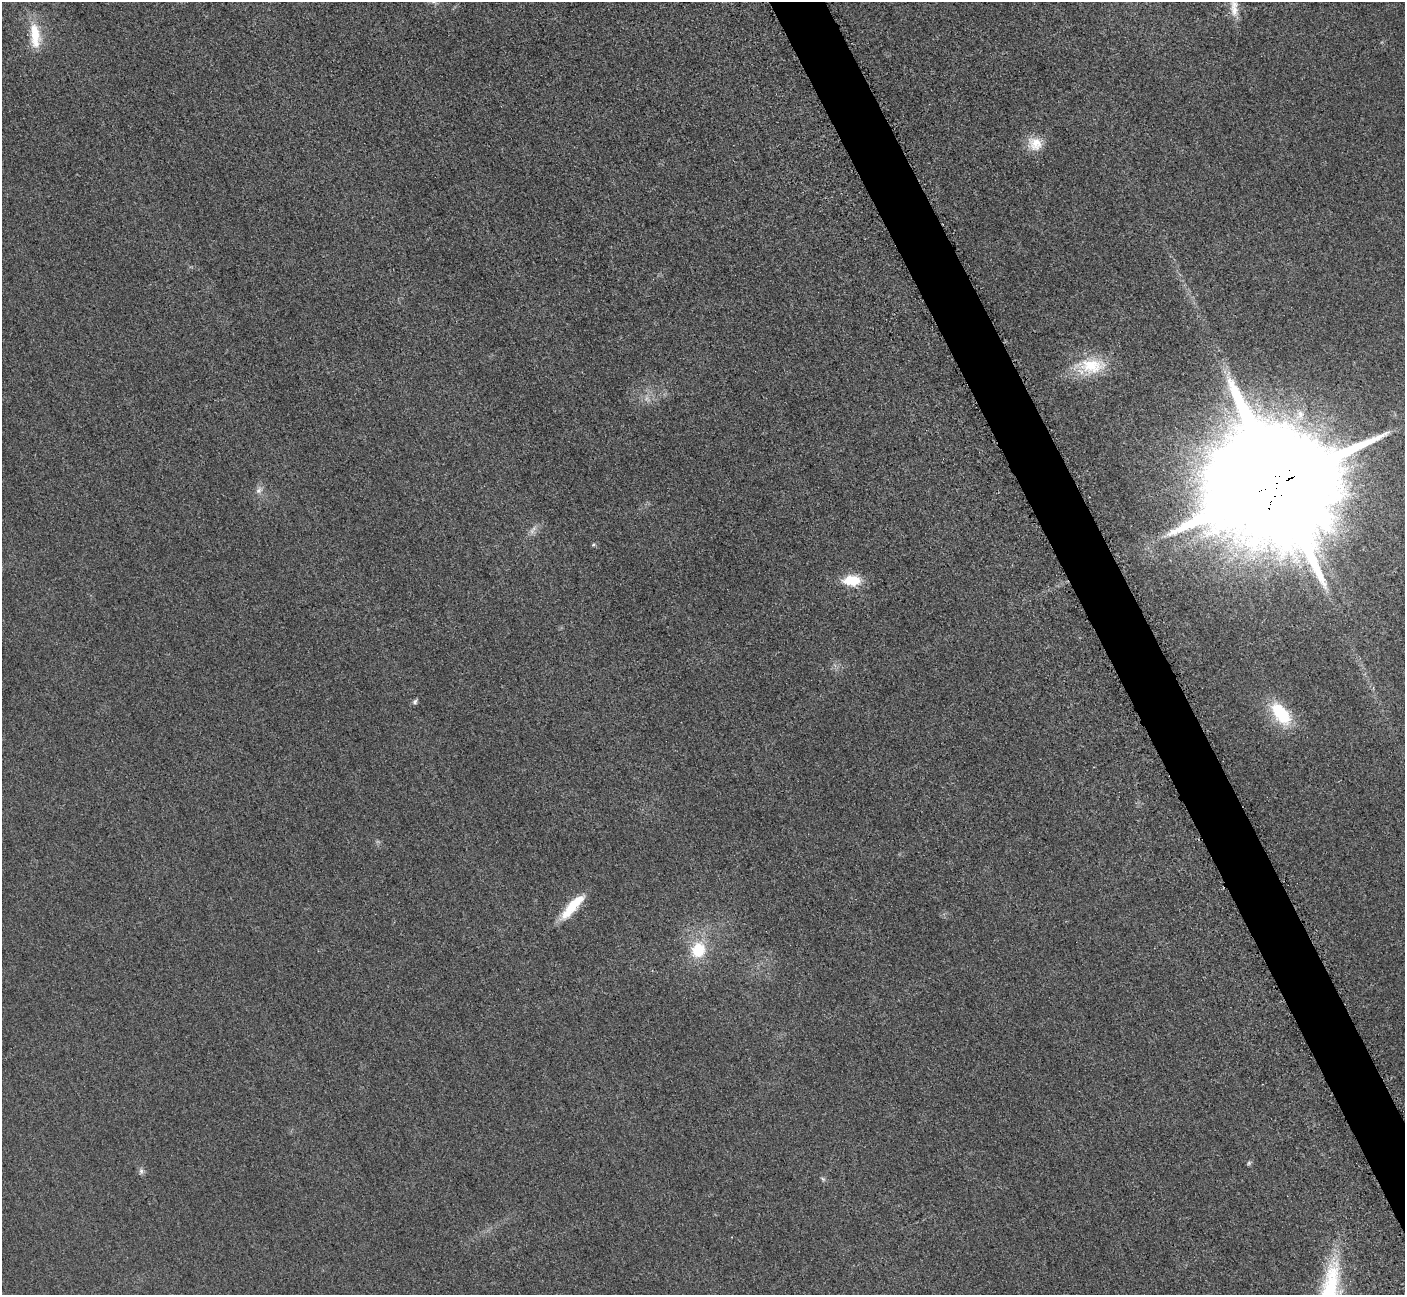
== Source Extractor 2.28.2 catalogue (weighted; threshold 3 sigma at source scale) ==
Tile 6 of 4 x 4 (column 2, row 2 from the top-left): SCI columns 1468-2870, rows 2779-4071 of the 5699 x 5664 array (HDU 1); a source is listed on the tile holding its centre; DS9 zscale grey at full resolution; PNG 1407 x 1297 px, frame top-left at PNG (2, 2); no overlay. Shown black and unused: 4% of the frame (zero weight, under 3 of 5 exposures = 4% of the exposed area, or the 3 px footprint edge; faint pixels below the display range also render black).
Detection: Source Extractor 2.28.2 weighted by HDU 2 'WHT'; one run over the whole footprint, this tile lists its part. Background 0.0195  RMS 0.0051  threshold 0.0228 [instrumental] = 3 sigma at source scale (4.5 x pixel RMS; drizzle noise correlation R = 1.50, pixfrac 1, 0.05/0.05 arcsec/px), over >= 5 px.
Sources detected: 19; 2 too faint to see at this stretch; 1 inside a brighter object's white glare — not listed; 1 inside a brighter listed object's ellipse — not listed separately; the other 15 listed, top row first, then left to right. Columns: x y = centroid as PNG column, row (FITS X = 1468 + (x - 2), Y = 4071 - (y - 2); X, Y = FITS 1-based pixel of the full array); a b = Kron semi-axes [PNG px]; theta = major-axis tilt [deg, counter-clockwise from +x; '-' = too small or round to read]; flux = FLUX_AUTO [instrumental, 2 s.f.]
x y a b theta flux
1234 8 29 10 -84 7.2
35 35 36 13 -83 15
1035 144 20 17 -12 8.7
1092 366 37 22 6 23
1277 484 36 33 -3 22000
259 490 11 7 45 2.5
593 545 6 4 20 0.68
852 581 20 11 1 14
415 702 7 6 - 1.1
1281 714 29 16 -52 24
574 904 33 12 44 13
698 950 19 16 72 18
1249 1163 6 5 - 0.87
141 1171 9 6 90 1.5
823 1179 7 4 -32 0.88
Overlapping masked pixels (flux is a lower limit): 1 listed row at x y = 1277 484
Isophote crosses this tile's border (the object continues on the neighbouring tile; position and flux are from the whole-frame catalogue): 1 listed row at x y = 1234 8